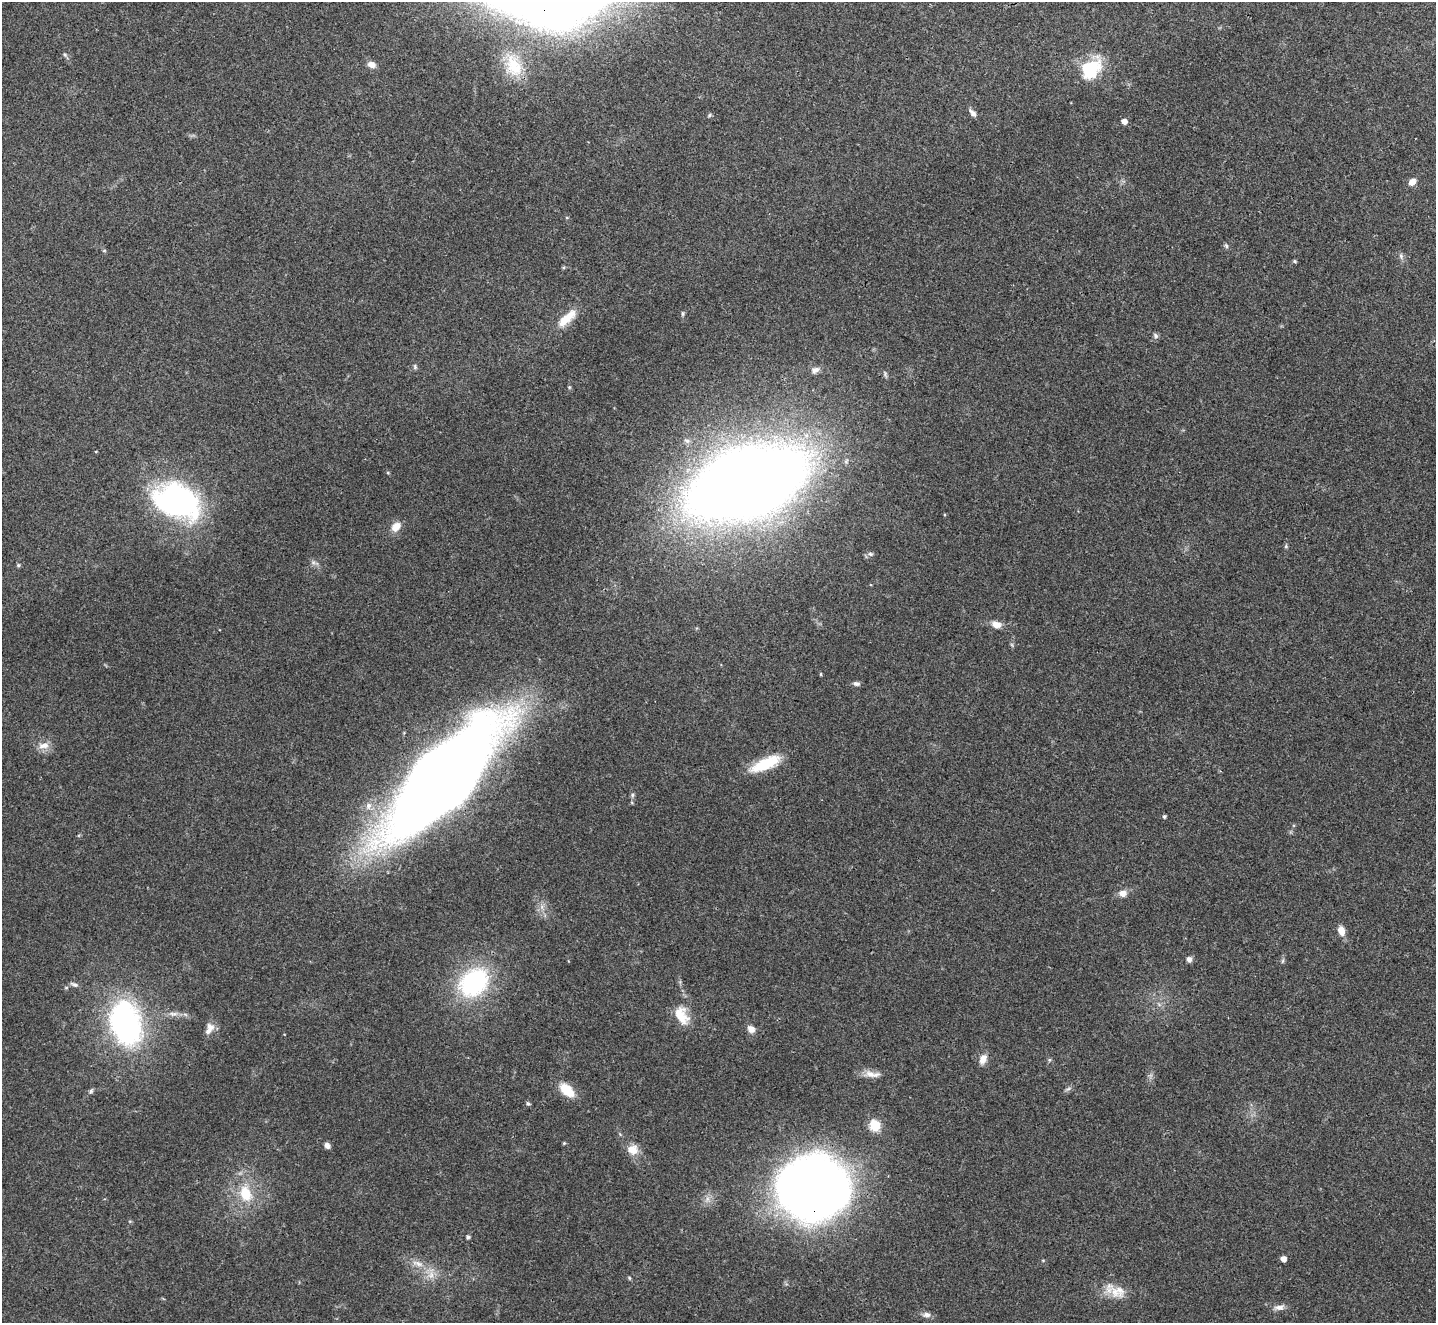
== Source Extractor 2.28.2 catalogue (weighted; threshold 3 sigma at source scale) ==
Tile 10 of 4 x 4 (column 2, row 3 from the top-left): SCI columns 1437-2870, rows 1477-2797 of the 5739 x 5730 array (HDU 1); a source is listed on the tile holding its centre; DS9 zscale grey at full resolution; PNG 1438 x 1325 px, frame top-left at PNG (2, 2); no overlay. Shown black and unused: <1% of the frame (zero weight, under 3 of 4 exposures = <1% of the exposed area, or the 3 px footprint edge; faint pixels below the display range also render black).
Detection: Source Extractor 2.28.2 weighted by HDU 2 'WHT'; one run over the whole footprint, this tile lists its part. Background 0.0993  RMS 0.0063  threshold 0.0284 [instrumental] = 3 sigma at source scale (4.5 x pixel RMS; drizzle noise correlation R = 1.50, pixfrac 1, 0.05/0.05 arcsec/px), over >= 5 px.
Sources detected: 67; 1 inside a brighter listed object's ellipse — not listed separately; the other 66 listed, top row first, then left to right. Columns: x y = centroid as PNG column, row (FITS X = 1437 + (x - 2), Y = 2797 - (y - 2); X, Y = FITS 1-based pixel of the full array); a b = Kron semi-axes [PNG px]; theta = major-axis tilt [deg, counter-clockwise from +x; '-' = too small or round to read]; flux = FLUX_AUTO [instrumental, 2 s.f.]
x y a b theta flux
65 55 6 4 -20 0.95
371 64 10 7 -17 3.9
514 66 32 20 -67 20
1090 69 24 18 41 32
972 113 12 5 -50 2.5
709 115 6 5 - 0.94
1124 121 5 5 - 3.8
1412 182 8 7 - 4.4
1226 246 7 5 -68 1.2
104 250 6 4 1 0.65
1401 256 8 5 -75 1.6
1295 261 4 4 - 0.98
683 313 8 4 90 0.92
567 318 28 10 42 13
1156 336 8 6 -48 1.5
415 367 7 5 -78 1.1
815 370 11 8 20 3.2
569 387 5 3 - 0.64
747 483 61 34 18 2200
177 501 49 34 -24 150
396 527 13 9 47 6.6
1286 546 6 5 - 0.91
870 554 7 5 -21 1.4
313 563 7 4 0 1.4
18 565 6 4 22 0.94
996 624 12 7 -13 5.4
821 674 5 3 - 0.49
856 683 9 5 -7 1.9
44 745 17 8 5 5.3
765 764 36 12 24 22
443 779 86 34 46 1900
632 795 6 5 - 1.2
368 806 10 8 70 3.7
1164 816 4 4 - 1.1
1123 893 9 8 - 4.5
1341 931 10 7 -71 5.8
1189 959 6 6 - 2.6
1283 961 7 4 88 1
474 982 40 31 43 71
74 984 11 5 -22 1.8
173 1014 14 6 4 3.5
681 1015 25 15 -65 13
125 1022 38 25 -74 160
210 1027 11 9 -37 4
751 1029 10 8 -45 3.7
983 1059 12 8 66 5.2
1049 1060 6 4 72 0.82
870 1074 18 9 -19 5.7
1068 1089 7 4 19 1.3
567 1090 19 11 -42 13
91 1091 8 5 46 1.3
528 1104 6 5 - 1.1
875 1125 6 6 - 50
564 1143 5 4 - 0.62
327 1145 7 5 -61 2.6
632 1150 14 13 - 7.4
813 1188 39 31 -6 1500
245 1193 21 14 -72 18
468 1237 4 4 - 1.4
1283 1259 4 4 - 4.9
418 1263 18 7 -23 5.7
431 1275 11 8 74 4.9
629 1278 6 4 -88 0.7
1115 1292 25 12 -32 11
1279 1307 14 7 4 3.6
926 1315 11 7 -2 2.7
Overlapping masked pixels (flux is a lower limit): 2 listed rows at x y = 443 779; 813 1188